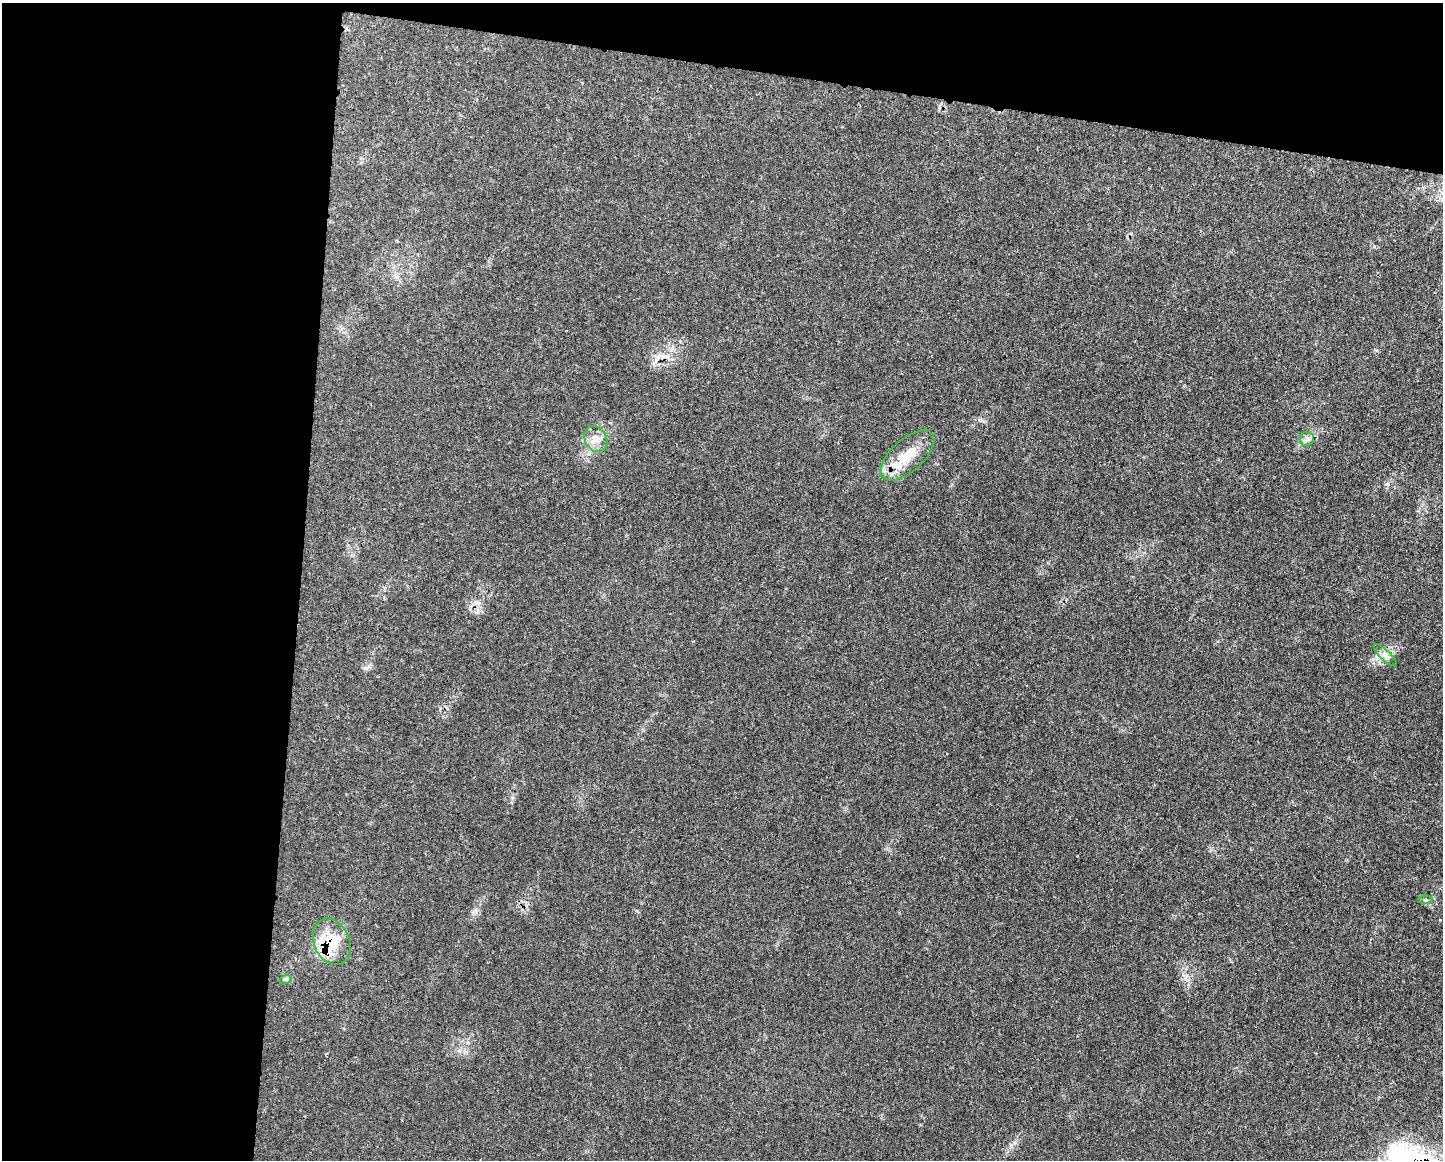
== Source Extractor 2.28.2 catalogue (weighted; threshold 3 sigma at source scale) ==
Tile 1 of 3 x 4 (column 1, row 1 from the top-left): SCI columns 123-1563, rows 3475-4632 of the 4687 x 4654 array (HDU 1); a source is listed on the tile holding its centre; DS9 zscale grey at full resolution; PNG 1445 x 1162 px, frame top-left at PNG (2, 3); each listed source drawn as its Kron ellipse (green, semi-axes under 4 px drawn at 4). Shown black and unused: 27% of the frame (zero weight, under 3 of 4 exposures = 2% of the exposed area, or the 3 px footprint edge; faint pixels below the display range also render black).
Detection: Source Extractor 2.28.2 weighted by HDU 2 'WHT'; one run over the whole footprint, this tile lists its part. Background 0.0414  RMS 0.0027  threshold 0.0121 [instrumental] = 3 sigma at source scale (4.5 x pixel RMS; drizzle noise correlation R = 1.50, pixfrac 1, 0.05/0.05 arcsec/px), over >= 5 px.
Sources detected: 10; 1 cosmic-ray / hot-pixel residue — neither listed nor drawn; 2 inside a brighter listed object's ellipse — not listed separately; the other 7 listed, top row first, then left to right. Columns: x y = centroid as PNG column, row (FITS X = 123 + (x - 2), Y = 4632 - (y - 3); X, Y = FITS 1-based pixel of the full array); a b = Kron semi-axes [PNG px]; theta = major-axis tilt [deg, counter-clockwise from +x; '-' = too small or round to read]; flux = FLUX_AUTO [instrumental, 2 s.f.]
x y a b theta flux
596 439 14 10 -58 2.9
1307 439 7 7 - 1
907 455 33 16 42 8.7
1385 655 15 5 -43 1.4
1426 900 7 4 0 0.41
332 942 24 17 -67 7.9
286 979 6 4 18 0.47
Overlapping masked pixels (flux is a lower limit): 1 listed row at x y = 332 942